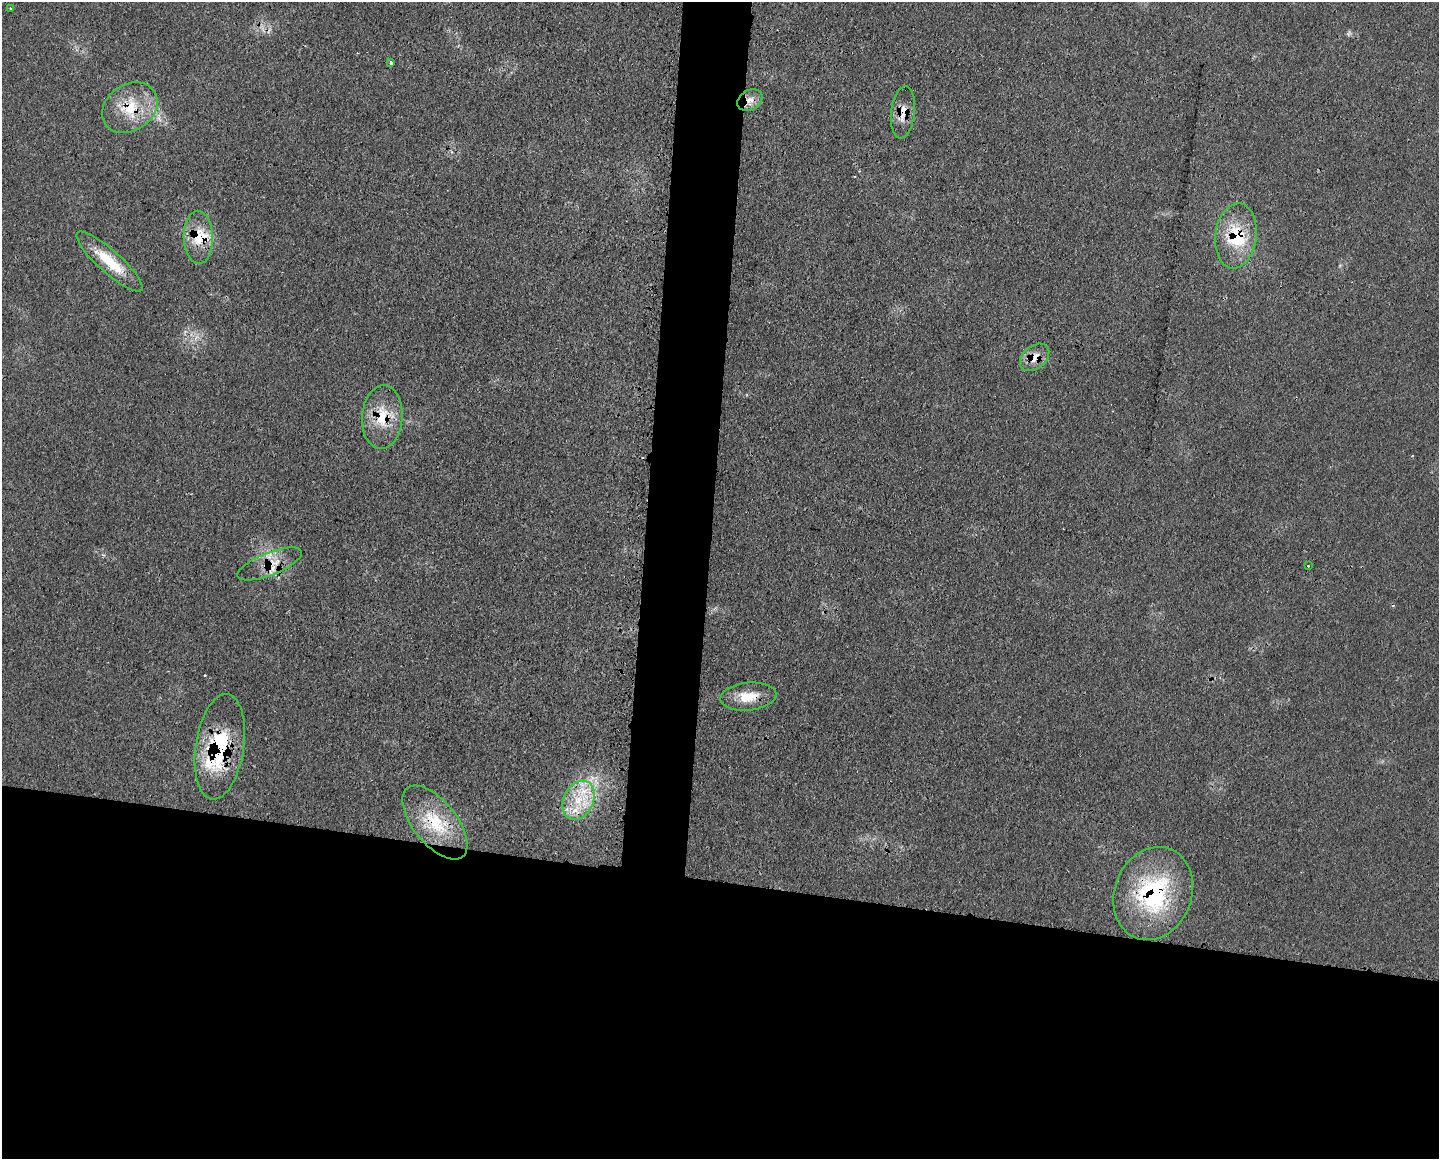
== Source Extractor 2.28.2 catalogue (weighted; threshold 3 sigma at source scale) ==
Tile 11 of 3 x 4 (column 2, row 4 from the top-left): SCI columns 1567-3003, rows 10-1166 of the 4681 x 4656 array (HDU 1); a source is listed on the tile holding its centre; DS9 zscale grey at full resolution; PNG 1441 x 1161 px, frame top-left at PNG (2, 2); each listed source drawn as its Kron ellipse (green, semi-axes under 4 px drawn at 4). Shown black and unused: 27% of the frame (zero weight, under 3 of 4 exposures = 3% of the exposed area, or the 3 px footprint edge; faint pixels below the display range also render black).
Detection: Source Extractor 2.28.2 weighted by HDU 2 'WHT'; one run over the whole footprint, this tile lists its part. Background 0.0539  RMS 0.0041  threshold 0.0185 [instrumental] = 3 sigma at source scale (4.5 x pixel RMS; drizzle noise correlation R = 1.50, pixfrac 1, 0.05/0.05 arcsec/px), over >= 5 px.
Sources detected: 23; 2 cosmic-ray / hot-pixel residue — neither listed nor drawn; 4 inside a brighter listed object's ellipse — not listed separately; the other 17 listed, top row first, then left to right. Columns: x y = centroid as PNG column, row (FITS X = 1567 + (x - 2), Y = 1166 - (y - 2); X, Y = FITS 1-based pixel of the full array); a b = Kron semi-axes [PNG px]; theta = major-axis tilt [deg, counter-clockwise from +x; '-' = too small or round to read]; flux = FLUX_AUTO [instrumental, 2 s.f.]
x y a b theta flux
10 8 3 2 - 0.41
391 63 3 3 - 2.4
750 100 13 10 32 4.1
130 108 30 23 34 17
903 112 26 12 83 6
1236 236 33 20 83 20
198 237 26 14 -88 11
109 262 43 11 -42 15
1035 357 16 11 40 5.5
382 417 32 20 86 15
270 564 34 11 22 8.6
1308 566 2 2 - 0.33
748 697 28 14 5 9.1
220 747 53 24 81 36
579 800 20 15 64 14
435 822 44 21 -51 21
1153 893 48 38 69 50
Overlapping masked pixels (flux is a lower limit): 12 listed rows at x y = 750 100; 130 108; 903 112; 1236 236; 198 237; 1035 357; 382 417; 270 564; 748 697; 220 747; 435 822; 1153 893